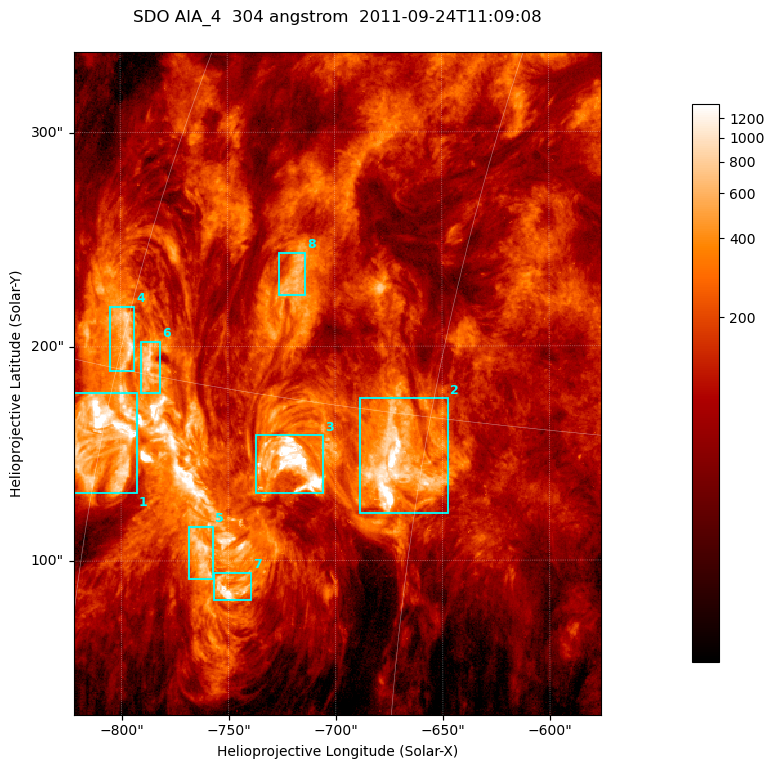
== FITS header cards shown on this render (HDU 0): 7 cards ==
TELESCOP= 'SDO     '           /
INSTRUME= 'AIA_4   '           /
WAVELNTH=                  304 /
WAVEUNIT= 'angstrom'           /
DATE-OBS= '2011-09-24T11:09:08.12' /
CTYPE1  = 'HPLN-TAN'           /
CTYPE2  = 'HPLT-TAN'           /

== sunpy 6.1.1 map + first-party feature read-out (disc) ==
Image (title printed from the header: SDO AIA_4  304 angstrom  2011-09-24T11:09:08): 410 x 515 px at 0.6 arcsec/px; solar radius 956 arcsec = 1594 px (partial field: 2.6% of the solar disc is inside the frame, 100% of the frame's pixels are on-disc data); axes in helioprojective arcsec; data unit not stated in the header (colour bar unlabelled)
Pointing: header CRPIX1/2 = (2058.21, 2041.36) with CRVAL1/2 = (0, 0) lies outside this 410 x 515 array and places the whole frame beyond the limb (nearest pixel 1.41 R_sun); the SolarSoft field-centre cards XCEN/YCEN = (-698.9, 182.7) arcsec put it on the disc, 1318 arcsec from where CRPIX/CRVAL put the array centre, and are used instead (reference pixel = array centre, CRVAL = XCEN/YCEN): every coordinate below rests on XCEN/YCEN
Orientation: roll -0.132 deg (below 1 deg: not rotated)
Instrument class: DISC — disc imager (sunpy class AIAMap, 304 A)
Bright regions (active regions / flare kernels): reference = the on-disc median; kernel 3 px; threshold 5 sigma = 388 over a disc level ~112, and >= 1.15x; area >= 211 px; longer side >= 5 px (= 3 arcsec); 8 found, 8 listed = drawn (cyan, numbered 1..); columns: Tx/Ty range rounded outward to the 2 arcsec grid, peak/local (2 s.f.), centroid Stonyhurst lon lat
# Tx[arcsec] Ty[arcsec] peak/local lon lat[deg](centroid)
1 -822..-792 130..180 41 -60 +13
2 -688..-646 122..176 53 -46 +14
3 -738..-704 130..160 37 -50 +13
4 -806..-792 188..220 9.4 -60 +16
5 -768..-756 90..116 8.9 -54 +10
6 -792..-782 178..204 8.3 -58 +15
7 -758..-738 80..94 13 -52 +9
8 -726..-714 224..244 6 -52 +18